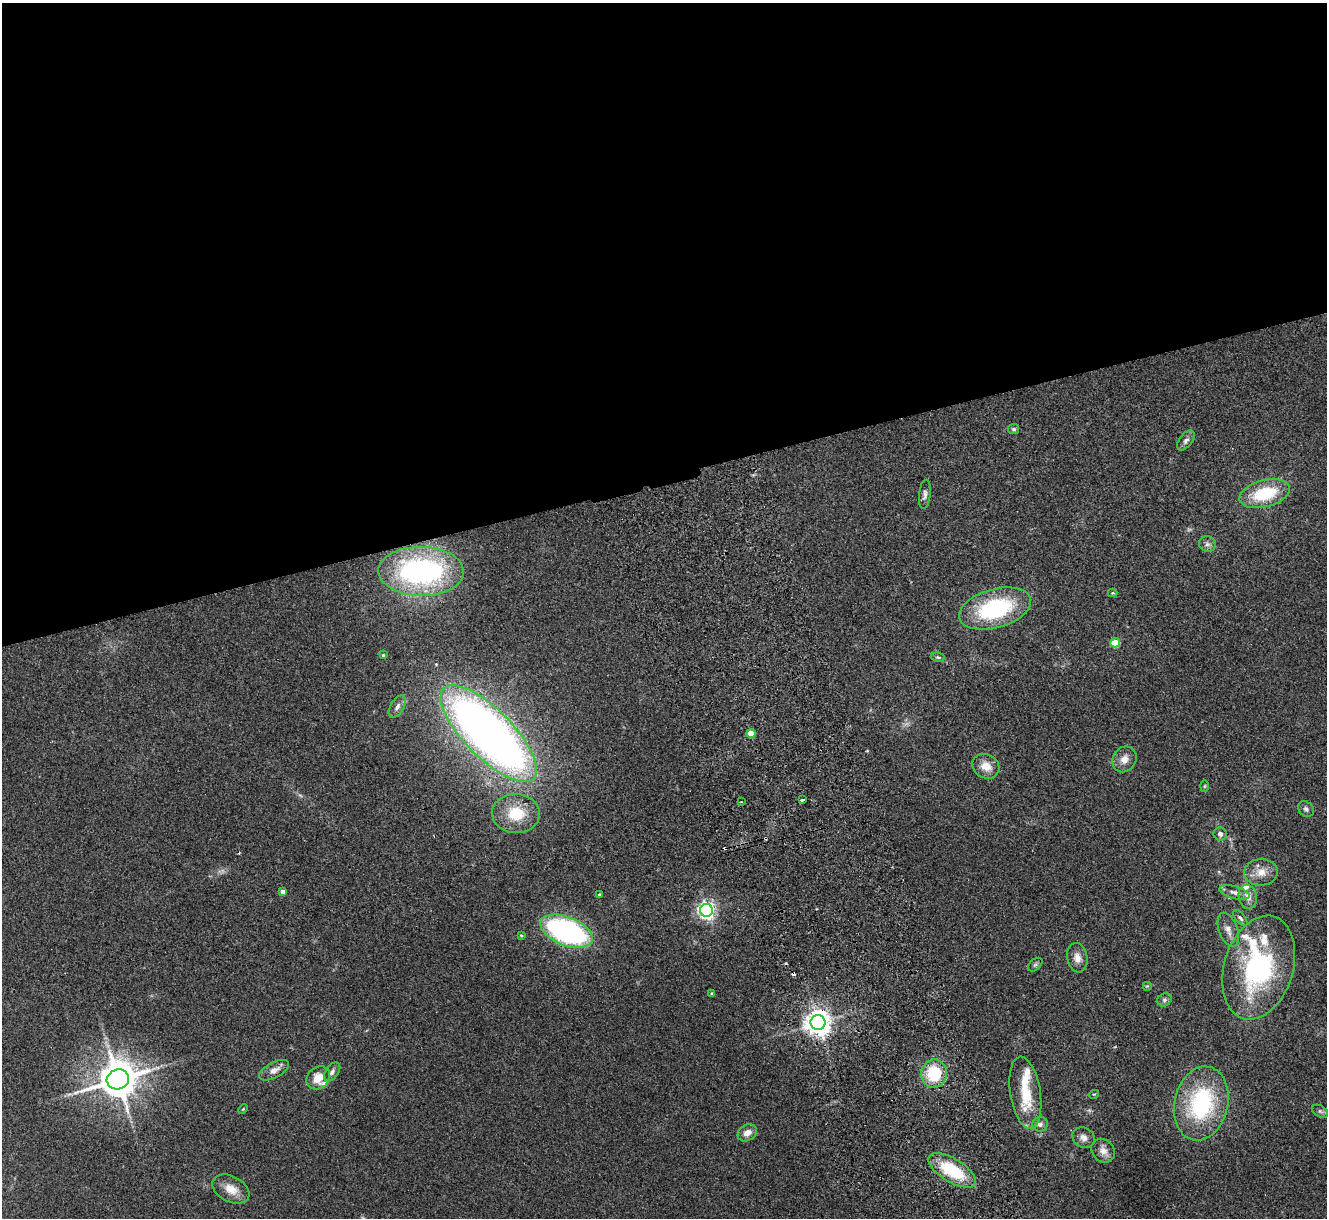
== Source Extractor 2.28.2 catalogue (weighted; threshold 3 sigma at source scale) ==
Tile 2 of 4 x 4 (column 2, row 1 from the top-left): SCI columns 1381-2705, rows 3815-5030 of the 5411 x 5322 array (HDU 1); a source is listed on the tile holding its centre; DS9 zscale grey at full resolution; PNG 1329 x 1220 px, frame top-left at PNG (2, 3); each listed source drawn as its Kron ellipse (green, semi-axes under 4 px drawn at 4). Shown black and unused: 39% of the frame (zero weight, under 2 of 3 exposures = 3% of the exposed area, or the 3 px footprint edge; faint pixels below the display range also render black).
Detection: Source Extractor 2.28.2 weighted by HDU 2 'WHT'; one run over the whole footprint, this tile lists its part. Background 0.072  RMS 0.0085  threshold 0.0381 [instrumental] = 3 sigma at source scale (4.5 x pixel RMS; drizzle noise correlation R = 1.50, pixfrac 1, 0.05/0.05 arcsec/px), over >= 5 px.
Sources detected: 72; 5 too faint to see at this stretch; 4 cosmic-ray / hot-pixel residue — neither listed nor drawn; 8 inside a brighter listed object's ellipse — not listed separately; the other 55 listed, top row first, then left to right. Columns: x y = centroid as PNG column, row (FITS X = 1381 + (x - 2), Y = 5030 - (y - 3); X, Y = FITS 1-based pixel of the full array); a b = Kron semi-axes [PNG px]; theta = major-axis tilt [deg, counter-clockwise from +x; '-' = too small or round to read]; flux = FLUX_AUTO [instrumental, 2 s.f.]
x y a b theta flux
1014 429 5 5 - 1.6
1186 440 11 6 51 3.3
925 494 15 6 84 3.2
1265 494 26 13 15 43
1207 544 8 8 - 3.2
421 571 43 24 -1 160
1113 593 5 4 - 0.82
995 609 37 19 16 86
1115 643 5 4 - 26
383 655 3 3 - 1
938 657 7 4 -9 1.3
397 707 12 6 59 3.7
489 734 64 24 -45 680
751 734 4 4 - 13
1124 759 13 11 58 7.7
986 766 14 12 -29 10
1204 786 6 4 88 0.96
802 800 4 2 - 1.5
741 802 2 2 - 0.72
1306 809 9 7 -39 2.7
516 814 24 19 -3 27
1220 834 7 6 - 2.8
1261 872 17 13 3 10
283 891 4 4 - 3.8
1235 892 16 6 -14 4.9
600 895 4 3 - 2
1248 897 12 9 -77 6.7
706 910 6 6 - 340
1240 918 10 4 -50 2.1
1228 930 18 9 -70 6.5
567 931 27 14 -21 190
521 935 4 3 - 0.86
1077 958 15 10 -80 6.9
1035 965 8 5 41 1.8
1259 968 53 34 73 120
1147 986 5 5 - 0.9
712 994 4 3 - 1.8
1164 1000 7 6 - 2.2
818 1023 7 7 - 920
274 1070 16 8 28 6.5
332 1072 11 6 52 3.2
934 1074 14 13 - 37
318 1078 13 10 43 14
118 1079 11 10 - 2500
1025 1093 36 15 -81 30
1094 1094 5 3 - 0.74
1201 1103 37 26 77 93
243 1109 5 3 - 0.79
1320 1111 9 5 -30 2.3
1040 1124 8 7 - 3.4
747 1133 10 8 32 6.2
1083 1138 12 10 -30 4.8
1103 1151 13 11 -47 6.5
952 1170 27 11 -31 48
231 1189 20 12 -28 12
Overlapping masked pixels (flux is a lower limit): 1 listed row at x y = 818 1023